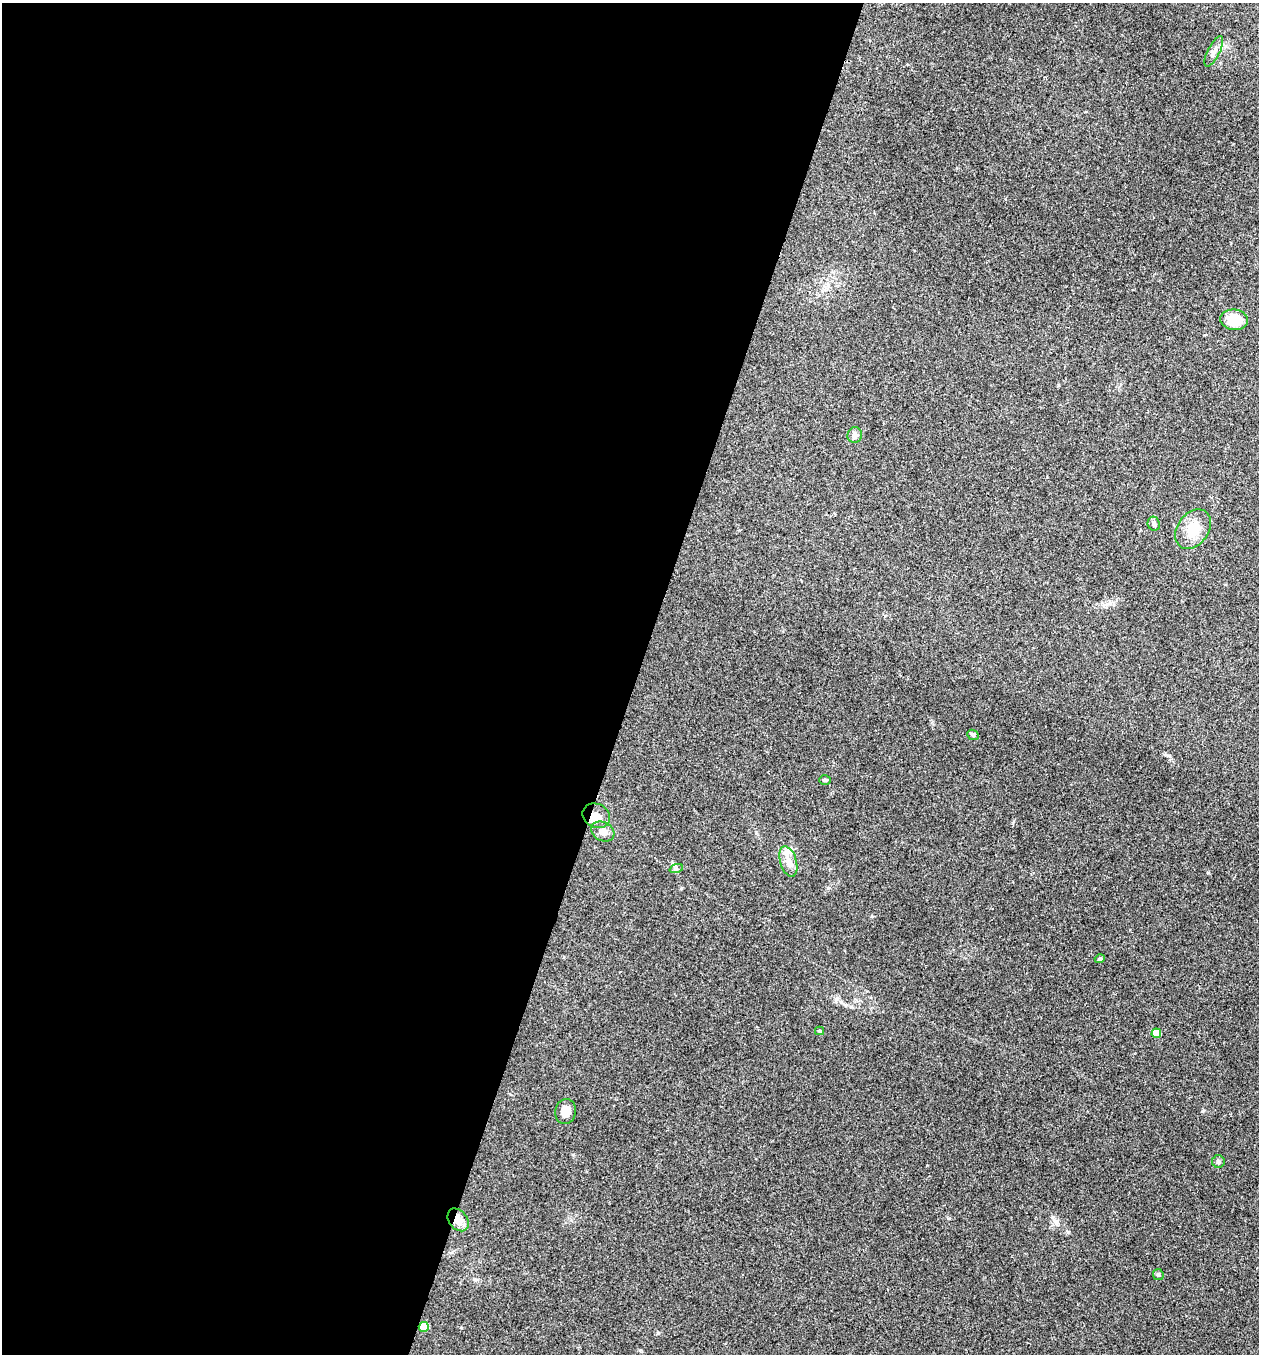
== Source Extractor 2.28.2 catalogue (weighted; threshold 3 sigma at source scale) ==
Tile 5 of 4 x 4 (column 1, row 2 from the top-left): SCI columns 136-1392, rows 2710-4061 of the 5429 x 5415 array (HDU 1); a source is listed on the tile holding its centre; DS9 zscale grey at full resolution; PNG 1261 x 1356 px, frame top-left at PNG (2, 3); each listed source drawn as its Kron ellipse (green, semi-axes under 4 px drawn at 4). Shown black and unused: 50% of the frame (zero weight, under 3 of 4 exposures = <1% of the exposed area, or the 3 px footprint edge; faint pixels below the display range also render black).
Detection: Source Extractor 2.28.2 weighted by HDU 2 'WHT'; one run over the whole footprint, this tile lists its part. Background 0.1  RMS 0.0062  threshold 0.0278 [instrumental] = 3 sigma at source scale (4.5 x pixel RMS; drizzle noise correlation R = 1.50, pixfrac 1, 0.05/0.05 arcsec/px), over >= 5 px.
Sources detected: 21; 2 inside a brighter listed object's ellipse — not listed separately; the other 19 listed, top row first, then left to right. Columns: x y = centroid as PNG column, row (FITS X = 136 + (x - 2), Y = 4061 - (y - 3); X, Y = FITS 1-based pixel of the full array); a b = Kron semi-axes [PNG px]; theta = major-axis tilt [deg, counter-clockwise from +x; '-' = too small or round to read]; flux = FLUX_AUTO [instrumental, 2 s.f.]
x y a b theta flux
1214 51 17 6 63 3
1234 320 14 10 -7 14
855 435 8 7 - 2.8
1154 524 7 6 - 1.5
1193 529 22 15 54 14
973 735 6 5 - 1
825 780 6 4 3 0.92
596 816 14 11 -31 6
603 832 12 9 -27 4.1
788 861 16 8 -73 5.1
676 869 7 4 19 1.1
1100 959 5 4 - 1.4
820 1031 4 4 - 0.74
1156 1033 5 5 - 15
565 1112 12 10 79 5.7
1218 1161 6 6 - 1.6
458 1220 13 9 -52 6.7
1158 1275 6 5 - 0.96
424 1327 5 5 - 19
Overlapping masked pixels (flux is a lower limit): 3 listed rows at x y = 596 816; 458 1220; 424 1327
Unlisted compact peaks at least as high as the median listed source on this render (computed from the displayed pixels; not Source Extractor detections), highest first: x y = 658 1333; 1068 1232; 872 916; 949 1218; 828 888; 1058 1225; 1166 755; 461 1328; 851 1007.